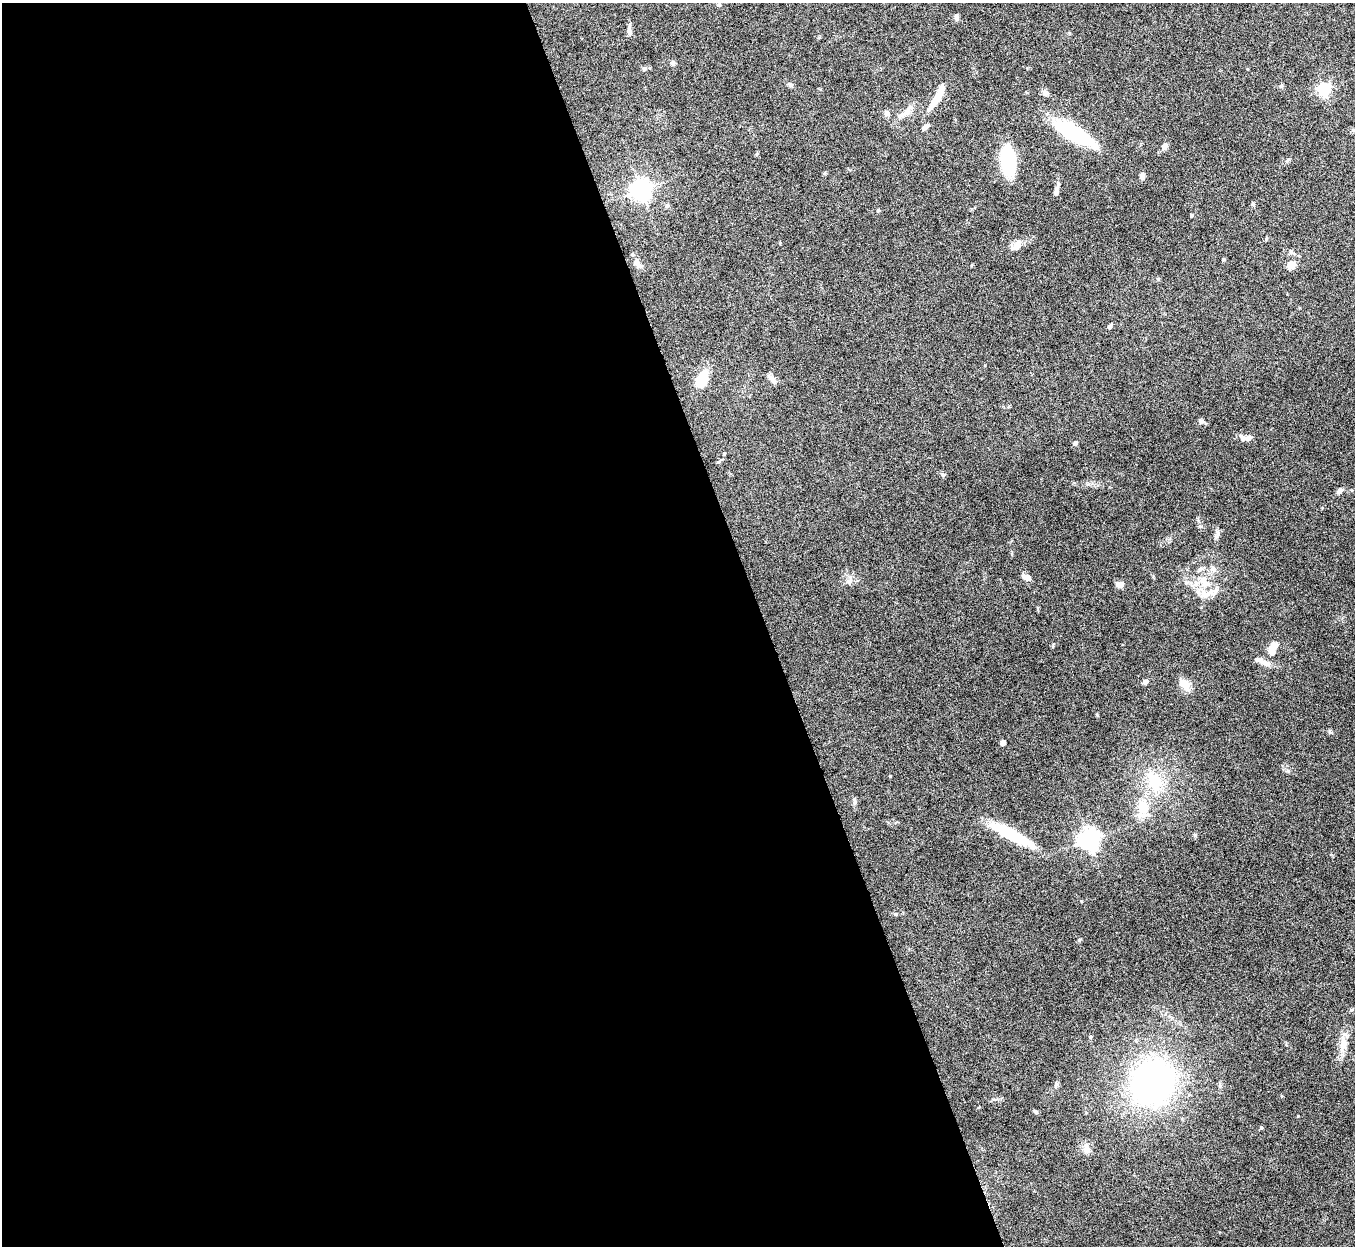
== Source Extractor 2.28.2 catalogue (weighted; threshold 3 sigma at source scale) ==
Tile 9 of 4 x 4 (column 1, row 3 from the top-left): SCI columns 4-1356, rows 1396-2639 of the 5422 x 5406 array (HDU 1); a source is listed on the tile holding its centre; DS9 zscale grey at full resolution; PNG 1357 x 1248 px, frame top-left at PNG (2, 3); no overlay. Shown black and unused: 56% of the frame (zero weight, under 8 of 15 exposures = <1% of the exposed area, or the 3 px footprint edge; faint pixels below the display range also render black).
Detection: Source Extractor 2.28.2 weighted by HDU 2 'WHT'; one run over the whole footprint, this tile lists its part. Background 0.162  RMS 0.0048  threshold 0.0197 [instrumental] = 3 sigma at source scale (4.09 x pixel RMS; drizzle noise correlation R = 1.36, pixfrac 0.8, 0.05/0.05 arcsec/px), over >= 5 px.
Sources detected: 68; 1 inside a brighter object's white glare — not listed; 6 inside a brighter listed object's ellipse — not listed separately; the other 61 listed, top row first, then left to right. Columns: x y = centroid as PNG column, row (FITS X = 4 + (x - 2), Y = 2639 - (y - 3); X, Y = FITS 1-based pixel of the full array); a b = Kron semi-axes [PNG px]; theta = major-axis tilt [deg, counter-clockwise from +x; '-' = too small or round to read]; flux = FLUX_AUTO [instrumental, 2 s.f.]
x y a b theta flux
719 5 5 5 - 0.62
956 17 7 6 - 1.2
629 31 13 5 -87 1.6
673 63 7 6 - 1
644 69 6 4 71 0.61
790 85 8 5 -38 0.99
1281 86 6 4 3 0.64
1324 89 6 6 - 68
1045 93 7 6 - 2
937 98 36 7 59 9.2
906 112 20 8 52 3.8
887 113 7 7 - 1.5
926 127 11 5 33 1.6
1072 132 41 14 -31 38
1164 146 8 6 61 1.7
1008 161 23 11 -87 38
1142 176 8 6 -85 1.7
641 190 7 7 - 250
1056 191 13 5 77 2
1253 204 6 4 89 0.58
667 205 6 4 0 0.61
878 210 5 3 - 0.46
1191 215 5 3 - 0.46
1016 246 16 9 43 4
1290 252 8 4 -82 0.71
1223 259 4 3 - 0.56
636 262 10 8 -81 1.8
1291 265 10 7 45 3.5
1109 326 6 4 56 0.97
702 379 19 11 62 11
772 379 13 6 -48 1.7
1201 421 6 6 - 1.2
1248 438 10 6 17 1.9
1075 443 5 5 - 1
724 453 4 4 - 0.44
1340 490 9 6 47 1.5
1217 534 14 4 78 1.4
1213 569 8 7 - 1.8
1026 577 10 7 -24 2.3
1204 579 12 9 73 4.1
849 582 8 6 -1 1.4
1119 584 6 5 - 4.5
1208 593 12 7 29 3.5
1272 649 16 9 70 5.5
1263 662 24 6 -24 3.5
1145 682 6 5 - 1.4
1185 685 13 8 -58 5.6
1003 743 5 4 - 2.2
890 776 3 3 - 0.35
1155 782 30 21 -63 17
855 801 9 4 90 1.1
1143 807 17 13 82 9.5
1011 835 51 11 -28 22
1088 840 7 7 - 240
1090 1037 6 4 73 0.49
1343 1044 20 10 70 4.9
1153 1083 42 37 65 140
1056 1084 9 4 59 0.87
1035 1112 6 4 -37 0.77
1261 1127 5 3 - 0.47
1086 1148 12 8 85 2.6
Unlisted compact peaks at least as high as the median listed source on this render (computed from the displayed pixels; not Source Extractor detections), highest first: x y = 1079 940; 1053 645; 1288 771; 896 914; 1329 731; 943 475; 1220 1086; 1201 607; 1288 159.